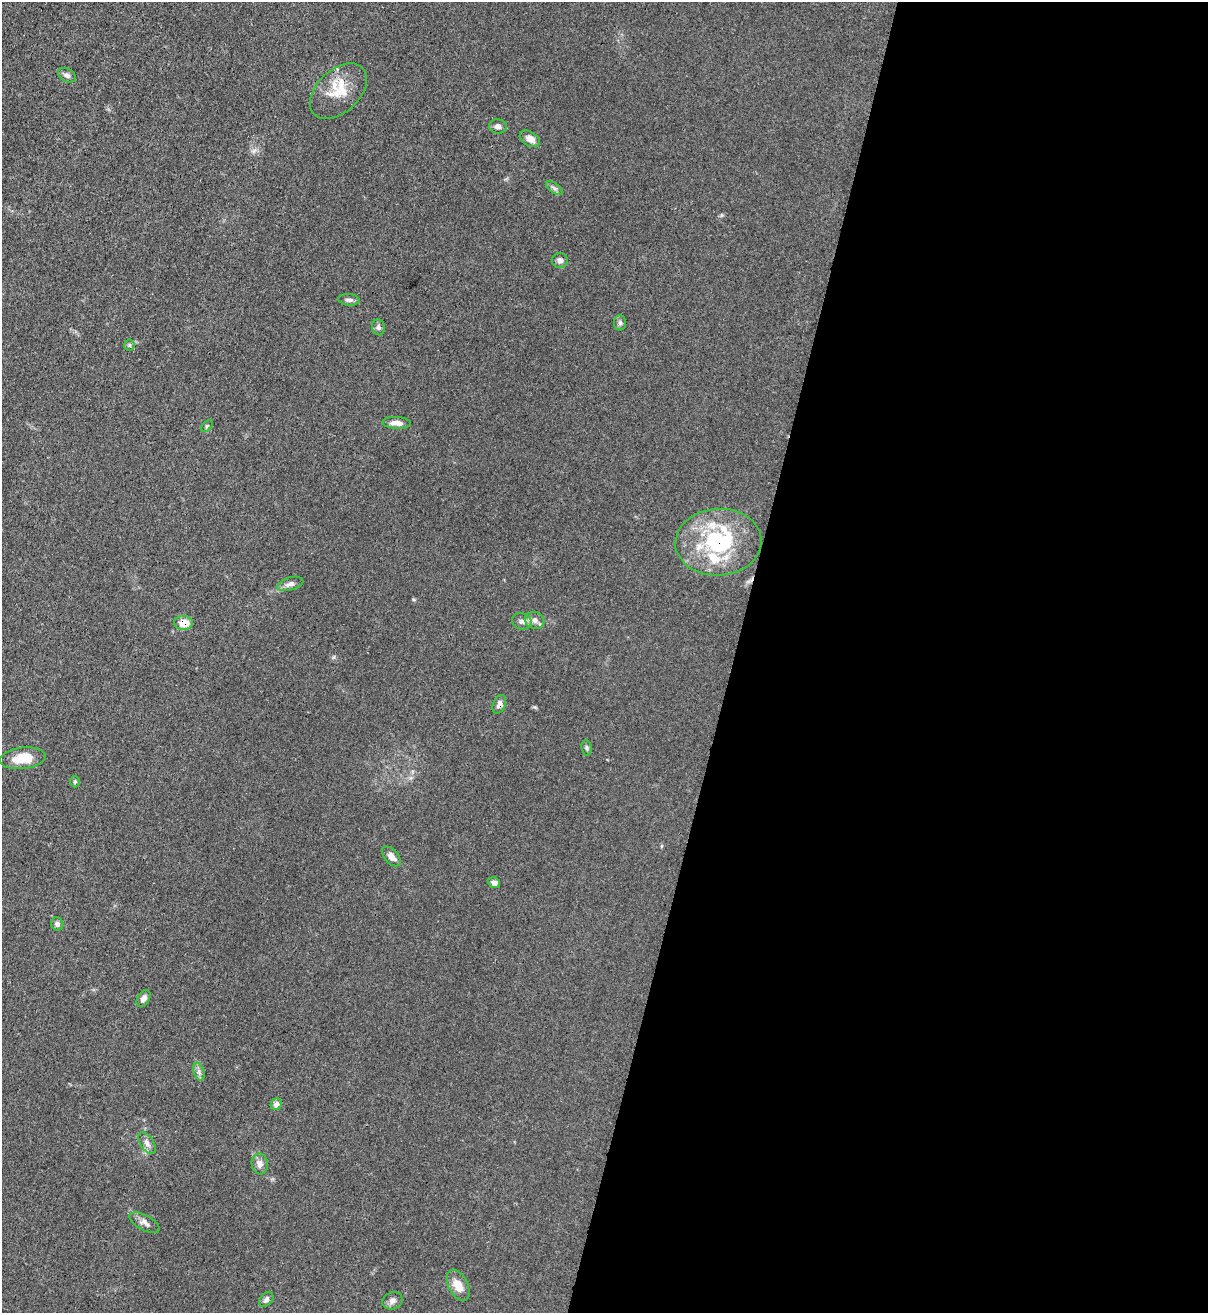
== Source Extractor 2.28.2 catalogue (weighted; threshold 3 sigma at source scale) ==
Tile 12 of 4 x 4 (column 4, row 3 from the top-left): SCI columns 3837-5042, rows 1340-2650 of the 5386 x 5316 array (HDU 1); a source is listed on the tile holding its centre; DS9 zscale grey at full resolution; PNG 1210 x 1315 px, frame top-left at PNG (2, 2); each listed source drawn as its Kron ellipse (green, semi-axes under 4 px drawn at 4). Shown black and unused: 39% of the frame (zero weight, under 3 of 4 exposures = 7% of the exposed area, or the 3 px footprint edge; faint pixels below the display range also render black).
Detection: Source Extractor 2.28.2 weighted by HDU 2 'WHT'; one run over the whole footprint, this tile lists its part. Background 0.0298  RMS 0.003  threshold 0.0134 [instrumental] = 3 sigma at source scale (4.5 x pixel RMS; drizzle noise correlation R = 1.50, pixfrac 1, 0.05/0.05 arcsec/px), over >= 5 px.
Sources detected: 35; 2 inside a brighter listed object's ellipse — not listed separately; the other 33 listed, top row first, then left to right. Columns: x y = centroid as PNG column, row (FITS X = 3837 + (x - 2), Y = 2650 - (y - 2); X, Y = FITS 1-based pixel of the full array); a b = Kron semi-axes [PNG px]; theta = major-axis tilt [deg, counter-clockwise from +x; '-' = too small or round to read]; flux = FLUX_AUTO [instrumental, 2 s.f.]
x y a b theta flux
67 75 9 6 -30 0.97
338 91 33 21 43 8.6
498 126 9 7 -6 1
530 139 11 7 -33 2
554 188 10 4 -35 0.82
560 260 8 7 - 1.2
349 300 10 6 -6 0.94
620 323 8 6 -89 0.73
378 327 8 6 -77 0.78
129 345 5 5 - 0.48
397 423 14 6 -3 1.8
207 426 7 4 45 0.39
718 542 43 33 3 29
290 584 13 6 15 1.4
534 620 10 8 -22 1.4
522 621 10 8 -15 1.2
183 623 9 7 0 3.9
499 704 10 6 69 1.4
587 748 8 5 -83 0.56
23 758 23 10 7 6.6
75 782 6 5 - 0.39
391 856 12 6 -48 1.9
494 883 6 5 - 1.2
57 924 7 6 - 0.92
143 999 9 6 59 1.2
199 1072 9 5 -72 0.92
276 1104 6 5 - 1.6
147 1143 12 6 -57 1.3
260 1164 10 8 -82 1.7
145 1223 16 7 -29 1.5
458 1285 17 9 -63 3.8
266 1299 8 6 44 0.99
392 1301 10 8 21 1.2
Overlapping masked pixels (flux is a lower limit): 3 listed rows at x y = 718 542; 183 623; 499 704